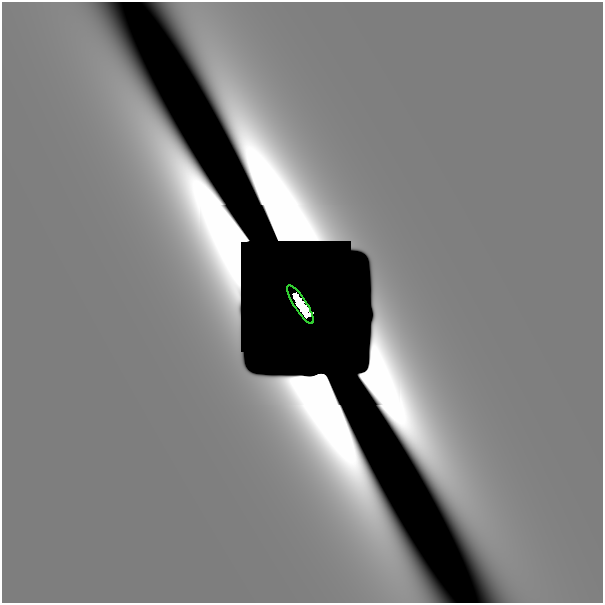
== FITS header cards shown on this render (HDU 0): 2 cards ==
NAXIS1  =                  601
NAXIS2  =                  601

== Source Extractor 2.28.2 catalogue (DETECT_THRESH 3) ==
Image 601 x 601 px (HDU 0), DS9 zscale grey, 1 PNG px = 1 image px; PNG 605 x 605 px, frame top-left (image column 1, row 601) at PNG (2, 2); each listed source drawn as its Kron ellipse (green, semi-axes under 4 px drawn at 4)
Background 2.22e-11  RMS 1.7e-11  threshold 5.23e-11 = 3 sigma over >= 5 px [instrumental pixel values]
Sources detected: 5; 4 with non-positive FLUX_AUTO (blend fragments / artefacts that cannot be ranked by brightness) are neither listed nor drawn; the other 1 listed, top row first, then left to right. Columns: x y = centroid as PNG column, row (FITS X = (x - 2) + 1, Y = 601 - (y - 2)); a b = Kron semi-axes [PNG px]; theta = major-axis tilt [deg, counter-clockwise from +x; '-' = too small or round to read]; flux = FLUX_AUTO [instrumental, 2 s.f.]
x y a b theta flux
300 304 22 6 -58 4.1
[4 non-positive-flux detections neither listed nor drawn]